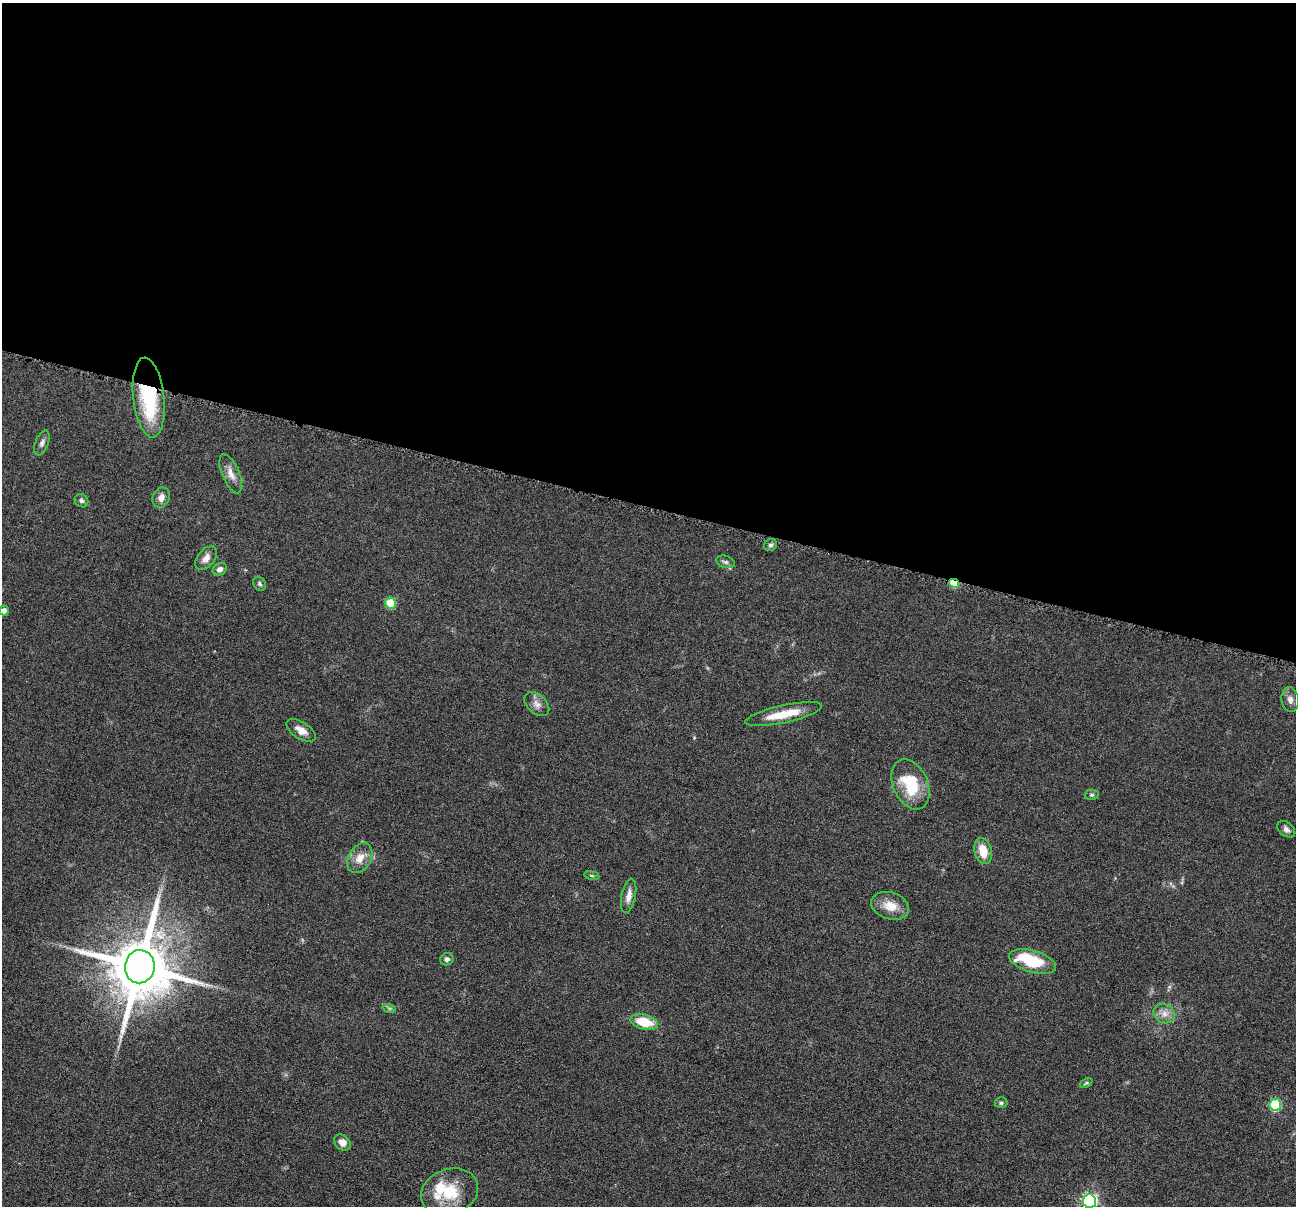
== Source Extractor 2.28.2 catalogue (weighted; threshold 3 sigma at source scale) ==
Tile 3 of 4 x 4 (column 3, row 1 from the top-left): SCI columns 2592-3885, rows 3867-5070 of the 5183 x 5197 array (HDU 1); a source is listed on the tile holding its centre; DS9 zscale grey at full resolution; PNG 1298 x 1208 px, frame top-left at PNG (2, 3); each listed source drawn as its Kron ellipse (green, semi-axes under 4 px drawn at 4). Shown black and unused: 42% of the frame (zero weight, under 4 of 8 exposures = <1% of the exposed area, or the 3 px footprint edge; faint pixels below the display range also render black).
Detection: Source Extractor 2.28.2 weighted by HDU 2 'WHT'; one run over the whole footprint, this tile lists its part. Background 0.0365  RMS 0.0036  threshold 0.0148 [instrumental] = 3 sigma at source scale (4.09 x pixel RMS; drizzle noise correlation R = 1.36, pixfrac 0.8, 0.05/0.05 arcsec/px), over >= 5 px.
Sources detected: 40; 1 inside a brighter object's white glare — neither listed nor drawn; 2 inside a brighter listed object's ellipse — not listed separately; the other 37 listed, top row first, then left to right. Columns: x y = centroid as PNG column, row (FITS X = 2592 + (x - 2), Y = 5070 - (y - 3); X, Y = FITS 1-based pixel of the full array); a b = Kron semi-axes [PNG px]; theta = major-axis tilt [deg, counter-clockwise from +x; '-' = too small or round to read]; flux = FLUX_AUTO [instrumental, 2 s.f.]
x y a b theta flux
149 397 40 15 -84 29
42 443 13 6 68 1.4
231 474 21 8 -68 3.1
161 498 10 8 66 2.1
81 501 7 6 - 0.85
770 545 7 5 31 0.72
206 558 14 8 52 2.6
725 562 10 6 -17 1
220 569 7 6 - 1.5
954 583 5 4 - 11
259 584 7 5 -55 0.67
391 603 5 5 - 13
4 610 5 4 - 1.4
1290 700 12 8 -83 1.8
537 704 14 9 -42 2.3
784 714 39 8 12 8.1
301 730 16 8 -32 3.2
910 784 26 17 -66 15
1092 795 7 5 0 0.59
1286 829 10 7 -40 1.2
983 851 13 8 -75 5.8
360 858 16 11 59 4
592 875 8 4 -9 0.55
629 896 17 7 79 2.5
890 906 19 13 -18 5.5
447 959 7 6 - 1.2
1033 961 24 11 -16 15
140 967 16 15 - 2900
389 1008 7 4 -18 0.61
1164 1014 11 9 -29 2.4
644 1022 14 7 -13 8.9
1086 1083 6 4 25 0.44
1001 1103 6 5 - 0.68
1275 1105 6 5 - 25
342 1142 9 7 -42 2.3
449 1192 29 22 21 13
1089 1201 7 6 - 87
Overlapping masked pixels (flux is a lower limit): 2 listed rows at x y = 149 397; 954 583
Isophote crosses this tile's border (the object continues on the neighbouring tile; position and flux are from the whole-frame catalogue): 1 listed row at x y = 1089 1201